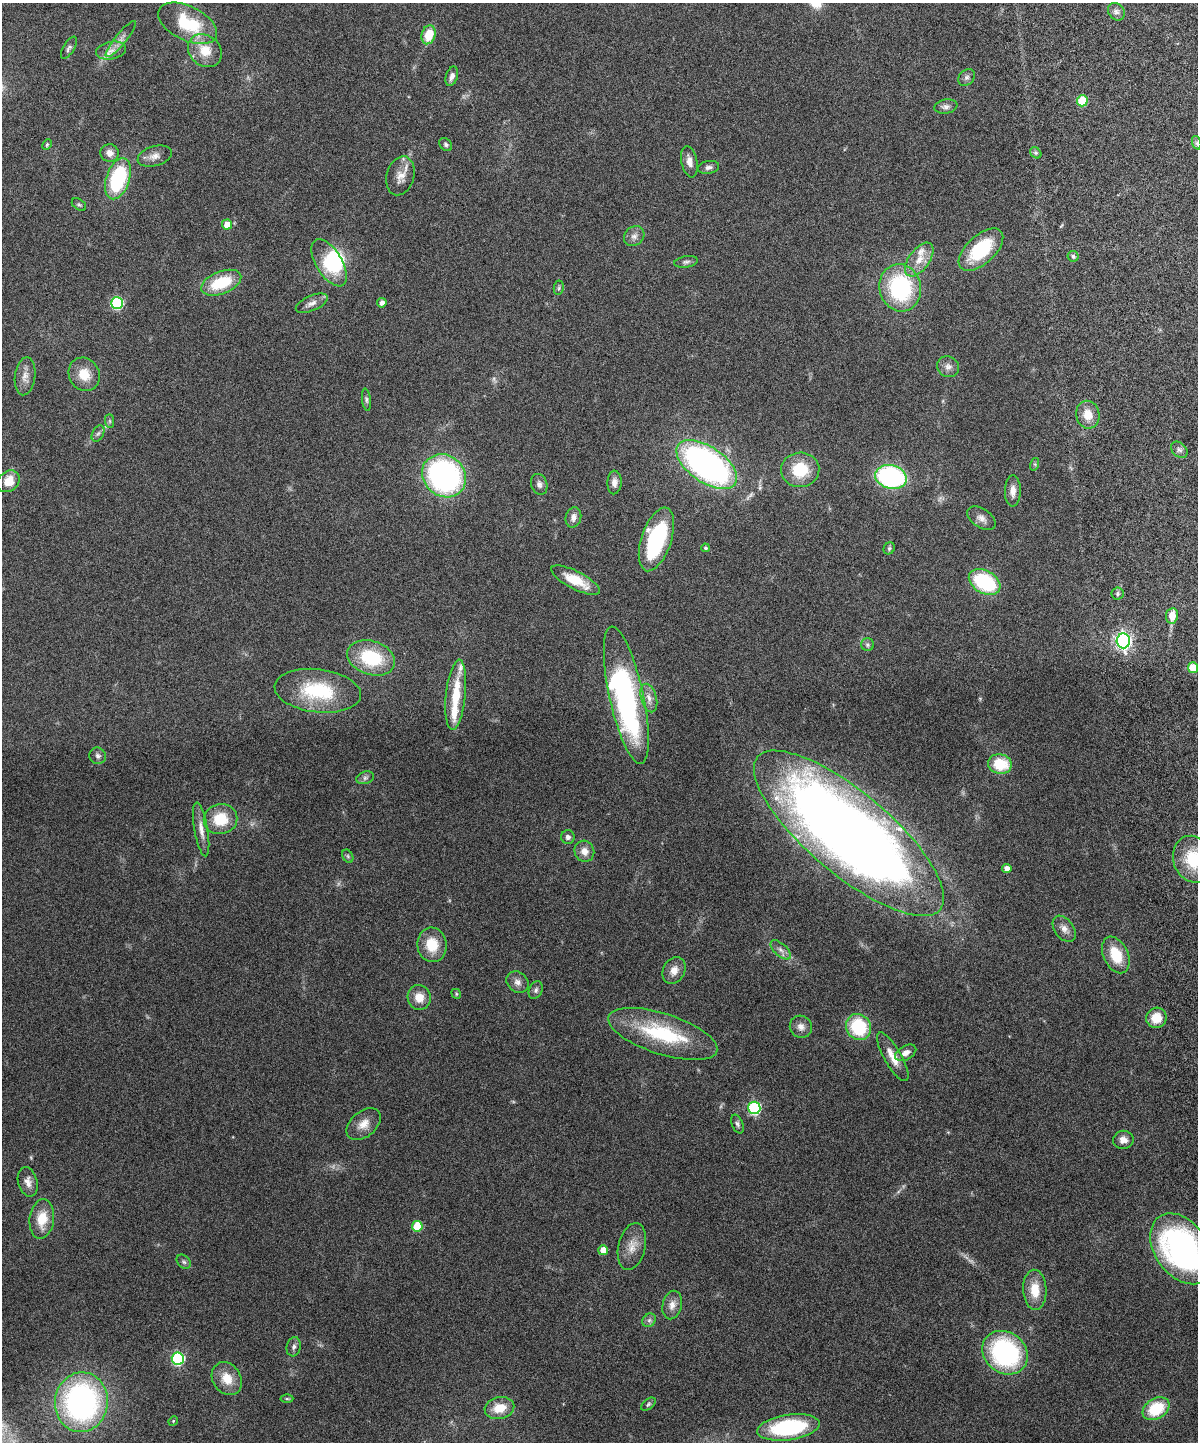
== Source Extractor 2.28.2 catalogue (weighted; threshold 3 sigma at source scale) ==
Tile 6 of 4 x 3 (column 2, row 2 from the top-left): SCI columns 1258-2453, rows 1602-3041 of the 4909 x 4747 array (HDU 1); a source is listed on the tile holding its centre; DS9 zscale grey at full resolution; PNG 1200 x 1444 px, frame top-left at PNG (2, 3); each listed source drawn as its Kron ellipse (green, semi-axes under 4 px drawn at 4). Nothing masked; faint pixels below the display range render black.
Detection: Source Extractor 2.28.2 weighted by HDU 2 'WHT'; one run over the whole footprint, this tile lists its part. Background 0.0912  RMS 0.0045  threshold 0.0184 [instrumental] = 3 sigma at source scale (4.09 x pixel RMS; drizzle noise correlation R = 1.36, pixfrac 0.8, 0.05/0.05 arcsec/px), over >= 5 px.
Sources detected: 129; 2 too faint to see at this stretch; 4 inside a brighter object's white glare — neither listed nor drawn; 3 inside a brighter listed object's ellipse — not listed separately; the other 120 listed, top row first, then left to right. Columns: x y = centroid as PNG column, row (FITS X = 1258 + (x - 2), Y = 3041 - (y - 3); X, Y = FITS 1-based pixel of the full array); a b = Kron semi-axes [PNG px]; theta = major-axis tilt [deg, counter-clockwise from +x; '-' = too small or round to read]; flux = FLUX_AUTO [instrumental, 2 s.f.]
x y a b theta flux
1116 12 9 7 -54 1.6
188 23 32 17 -26 23
428 35 9 7 73 9.8
121 39 23 5 50 3
69 48 12 5 59 1.2
111 51 15 9 9 3.3
205 51 18 15 -41 9
452 76 10 6 72 2.1
967 77 9 7 44 1.4
1082 101 5 5 - 15
946 106 12 7 9 1.7
1197 143 7 4 -72 0.89
47 144 6 4 64 0.56
446 144 7 5 -46 0.87
109 153 9 9 - 3
1036 153 6 5 - 0.82
155 156 17 9 16 3.2
689 162 16 8 -79 3.3
708 167 11 6 9 1.5
400 176 20 14 73 4.8
118 179 21 11 71 35
79 205 8 5 -35 0.75
227 224 5 5 - 5.2
634 236 11 9 37 2.1
981 250 27 14 42 25
1073 256 5 5 - 1.1
919 259 19 10 54 5.8
686 262 12 5 9 1.2
329 263 26 13 -59 19
221 283 21 11 21 16
559 288 7 5 82 0.76
900 288 24 21 -78 43
117 303 6 6 - 41
312 303 17 7 23 2.5
382 303 5 4 - 1.9
948 367 11 10 - 2.4
84 374 17 15 -59 7.9
25 376 19 10 83 3.6
366 400 11 4 -83 0.88
1088 415 14 11 -80 5.7
110 421 7 4 -89 0.76
98 434 9 5 61 1.2
1179 450 9 7 -44 1.4
707 464 35 18 -35 150
1035 464 6 4 73 0.66
800 470 19 17 4 16
444 476 23 20 -39 100
891 477 16 11 -15 66
8 481 12 9 42 7.4
614 482 12 7 87 2.3
539 484 10 8 -72 1.8
1013 491 16 8 89 3.1
573 517 10 7 77 2.1
981 518 16 9 -34 2.6
656 539 33 15 72 41
705 548 4 4 - 0.75
889 548 6 5 - 0.82
575 580 27 9 -27 11
985 582 17 11 -29 33
1117 594 6 6 - 0.89
1172 616 8 6 82 5.6
1123 641 7 6 - 140
867 645 6 6 - 0.87
371 658 24 17 -17 24
1193 668 5 5 - 11
318 691 43 21 -7 28
456 695 35 9 84 15
626 695 70 17 -78 89
649 698 14 7 -74 3
98 756 8 8 - 1.3
1000 764 12 9 -10 14
365 778 9 6 19 1.2
221 819 17 15 11 12
201 829 27 6 -80 4
849 833 119 41 -40 630
568 837 7 6 - 1.4
584 851 11 9 -66 3.5
348 856 7 5 -61 0.74
1193 859 24 20 -70 18
1007 869 4 4 - 3.1
1064 929 15 9 -53 2.9
432 945 17 14 -83 9.9
781 950 12 6 -43 2
1116 955 19 12 -65 12
674 970 14 10 61 3.8
517 982 12 10 -37 2.4
536 990 9 6 63 1.3
456 994 5 4 - 0.52
419 997 12 11 - 5.4
1156 1018 10 10 - 6.7
801 1027 11 11 - 2.8
858 1027 13 12 - 25
663 1034 57 20 -18 33
906 1053 12 7 29 2.8
893 1057 27 8 -60 5.7
754 1108 6 6 - 54
364 1124 20 12 40 4.8
737 1124 10 5 -67 1.1
1123 1140 10 9 - 2.8
28 1182 15 9 -75 3.2
42 1219 20 12 83 9
417 1226 5 5 - 17
632 1246 24 13 77 5.8
1182 1249 39 26 -54 120
603 1250 5 5 - 6.6
184 1262 8 6 -45 0.92
1035 1290 20 11 -87 8.3
672 1305 14 9 77 3.3
649 1320 7 6 - 1.2
294 1347 10 7 76 1.5
1005 1353 24 20 -38 62
178 1359 6 6 - 51
227 1379 17 14 -56 7.4
287 1399 6 4 0 0.59
81 1402 30 26 84 110
648 1404 8 5 39 0.84
499 1408 15 10 14 7.8
1156 1409 14 10 32 17
173 1421 5 4 - 0.43
788 1427 31 12 8 43
Isophote crosses this tile's border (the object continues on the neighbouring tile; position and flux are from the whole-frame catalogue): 3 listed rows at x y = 188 23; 1193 859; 1182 1249